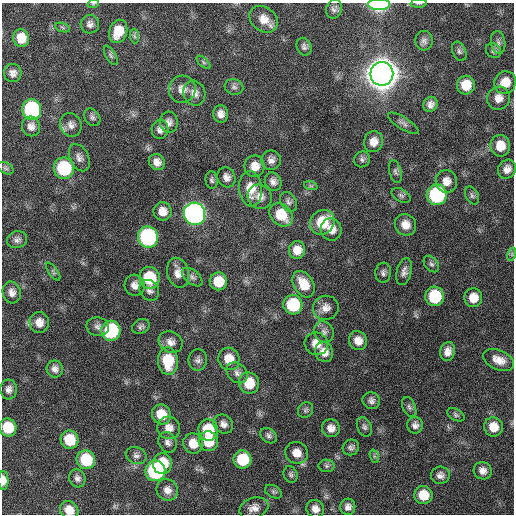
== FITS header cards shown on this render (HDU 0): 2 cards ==
NAXIS1  =                  512 / Axis length
NAXIS2  =                  512 / Axis length

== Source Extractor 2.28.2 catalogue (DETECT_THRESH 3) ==
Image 512 x 512 px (HDU 0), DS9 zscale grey, 1 PNG px = 1 image px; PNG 516 x 516 px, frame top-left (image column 1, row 512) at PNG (2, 3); each listed source drawn as its Kron ellipse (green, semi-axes under 4 px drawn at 4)
Background 127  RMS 12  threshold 36.6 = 3 sigma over >= 5 px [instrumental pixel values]
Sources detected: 139; all 139 listed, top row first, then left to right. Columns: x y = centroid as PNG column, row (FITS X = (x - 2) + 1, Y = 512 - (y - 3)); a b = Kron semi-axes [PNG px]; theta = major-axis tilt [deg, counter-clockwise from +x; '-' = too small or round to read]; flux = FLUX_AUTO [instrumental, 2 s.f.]
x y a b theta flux
419 3 8 3 4 1.0e+03
93 4 6 3 18 7.3e+02
379 4 11 5 0 1.0e+05
334 9 9 8 - 3.1e+03
264 19 15 12 -37 1.1e+04
90 24 9 9 - 3.9e+03
63 28 8 3 -19 1.1e+03
118 31 12 8 70 1.6e+04
134 36 7 4 -88 1.7e+03
21 38 9 8 - 1.4e+04
424 41 10 9 - 3.3e+03
498 42 11 7 -80 3.4e+03
304 47 9 7 -64 2.7e+03
459 51 10 6 -66 2.6e+03
493 51 8 7 - 2.3e+03
111 55 11 5 -60 2.0e+03
203 62 9 4 -42 1.5e+03
13 73 9 9 - 4.4e+03
382 74 12 11 - 2.5e+06
505 82 11 10 - 1.2e+04
466 85 9 9 - 1.5e+04
234 87 9 7 -15 2.9e+03
182 89 13 13 - 7.9e+03
194 93 13 11 -68 6.3e+03
498 98 12 11 - 7.1e+03
430 104 8 7 - 4.4e+03
32 110 10 9 - 1.2e+05
221 114 8 7 - 5.4e+03
92 117 9 7 -55 2.5e+03
169 122 10 9 - 4.1e+03
403 123 18 6 -32 3.5e+03
71 125 12 10 -66 5.2e+03
31 126 10 9 - 5.0e+03
160 129 9 8 - 3.9e+03
373 142 10 9 - 7.4e+03
500 146 11 10 - 1.3e+04
79 158 14 9 -64 4.9e+03
362 159 8 7 - 2.4e+03
271 160 10 9 - 4.3e+03
157 162 8 7 - 5.8e+03
255 166 11 10 - 8.8e+03
6 168 8 5 -27 1.7e+03
64 168 10 10 - 6.6e+04
507 169 10 8 53 5.7e+03
395 172 11 6 -75 2.3e+03
226 177 10 8 -63 4.6e+03
212 180 8 6 -84 2.0e+03
446 181 11 10 - 7.6e+03
273 182 9 8 - 4.1e+03
311 186 7 4 -18 1.5e+03
250 189 18 11 -86 1.4e+04
401 195 10 6 -30 2.3e+03
437 195 10 10 - 9.7e+04
472 195 9 6 -63 2.3e+03
260 197 13 11 -44 6.9e+03
288 202 11 7 -59 2.9e+03
162 211 9 9 - 8.1e+03
194 214 11 10 - 4.2e+05
281 215 13 10 -48 2.0e+04
322 222 13 11 47 2.7e+04
405 225 11 10 - 8.4e+03
331 229 11 10 - 8.3e+03
148 237 10 10 - 1.4e+05
17 240 10 8 17 3.6e+03
297 250 9 8 - 8.9e+03
512 254 7 4 73 1.4e+03
431 264 9 6 -51 2.4e+03
53 272 10 4 -55 1.7e+03
404 272 14 7 76 4.4e+03
178 273 15 11 -75 7.4e+03
383 273 10 8 81 3.0e+03
192 277 12 7 -40 2.9e+03
150 278 11 10 - 3.8e+04
218 281 9 8 - 1.7e+04
303 284 14 9 -59 1.5e+04
135 285 10 10 - 5.7e+03
149 290 11 9 -53 4.1e+03
12 292 11 9 -76 5.3e+03
435 296 9 9 - 4.3e+04
473 298 9 9 - 1.1e+04
293 305 10 9 - 4.5e+04
326 308 13 12 - 7.0e+03
39 322 10 9 - 7.7e+03
141 326 9 7 28 2.4e+03
98 327 11 9 -13 3.8e+03
111 331 10 9 - 6.8e+04
324 332 11 9 -60 4.1e+03
358 341 10 8 -57 7.9e+03
171 342 12 10 -28 5.8e+03
316 344 12 11 - 9.5e+03
324 352 10 9 - 8.2e+03
448 352 9 7 75 5.7e+03
229 359 11 10 - 1.3e+04
198 360 11 9 81 3.6e+03
499 360 16 9 -23 9.3e+03
168 361 14 10 -85 2.9e+04
55 369 8 8 - 4.3e+03
237 373 12 9 -44 4.3e+03
249 383 10 10 - 2.0e+04
9 389 10 8 -89 4.2e+03
371 401 9 8 - 3.4e+03
409 407 10 6 -66 2.4e+03
305 410 8 7 - 2.2e+03
161 414 10 9 - 1.7e+04
456 415 9 5 -30 1.9e+03
223 424 10 9 - 4.5e+03
415 425 8 8 - 3.9e+03
8 427 9 8 - 2.4e+04
364 427 10 7 -66 2.6e+03
493 427 10 9 - 1.2e+04
169 428 11 11 - 7.7e+03
331 428 9 8 - 5.6e+03
208 430 11 10 - 3.4e+04
269 436 9 7 -39 2.5e+03
70 440 9 8 - 2.7e+04
208 441 10 9 - 2.0e+04
167 442 10 8 -61 4.0e+03
193 444 10 9 - 1.2e+04
351 447 8 7 - 2.8e+03
297 453 11 10 - 9.2e+03
136 455 10 8 -24 3.4e+03
374 456 7 4 -72 1.5e+03
242 459 9 9 - 3.2e+04
86 460 9 9 - 3.4e+04
162 464 10 9 - 2.2e+04
327 466 8 6 0 1.9e+03
155 471 10 10 - 1.3e+05
483 471 9 8 - 5.4e+03
291 474 8 7 - 2.1e+03
440 475 9 8 - 4.0e+03
77 478 9 8 - 3.6e+03
3 480 9 5 -89 6.8e+03
167 490 11 10 - 6.2e+03
273 492 9 6 -29 1.9e+03
423 495 9 9 - 1.7e+04
348 507 8 7 - 4.2e+03
254 508 15 10 18 6.5e+03
315 509 9 8 - 5.5e+03
69 510 10 8 -43 9.9e+03
At the frame edge (FLAGS 8, measured only in part): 5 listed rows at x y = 419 3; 93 4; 379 4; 3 480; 69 510